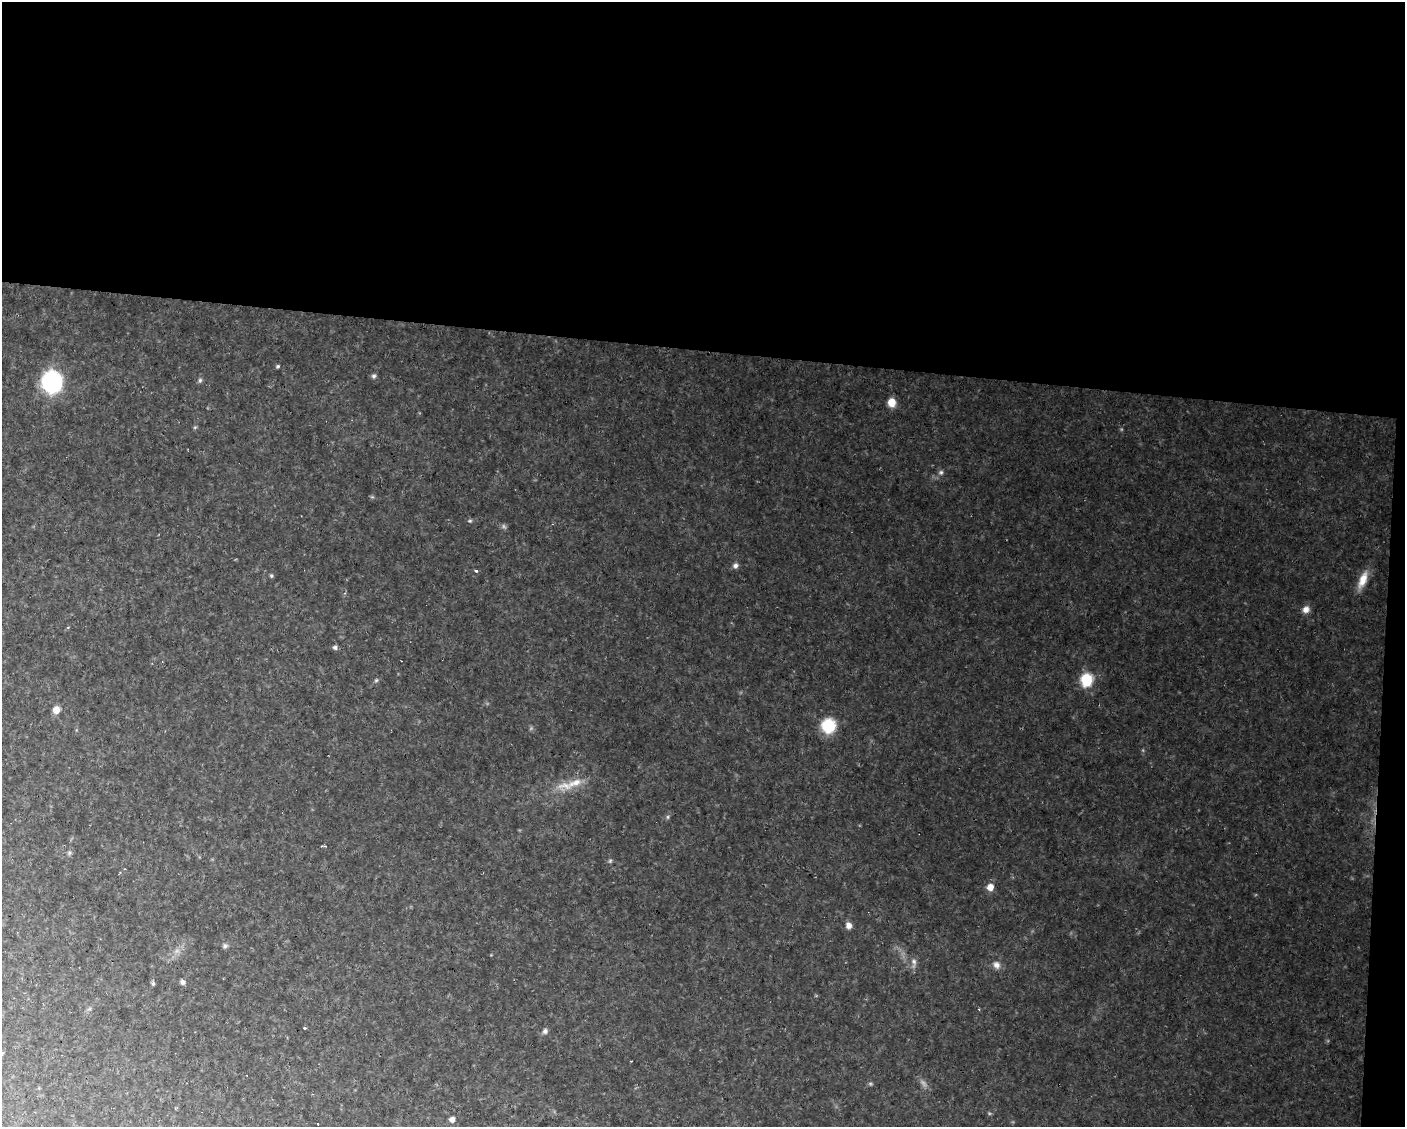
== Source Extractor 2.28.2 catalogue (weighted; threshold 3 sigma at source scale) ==
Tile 3 of 3 x 4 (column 3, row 1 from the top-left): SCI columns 3018-4420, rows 3377-4501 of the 4522 x 4501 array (HDU 1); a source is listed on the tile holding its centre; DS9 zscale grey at full resolution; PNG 1407 x 1129 px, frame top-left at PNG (2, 2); no overlay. Shown black and unused: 32% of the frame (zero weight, under 2 of 3 exposures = <1% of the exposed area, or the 3 px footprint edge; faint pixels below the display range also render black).
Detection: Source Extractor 2.28.2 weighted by HDU 2 'WHT'; one run over the whole footprint, this tile lists its part. Background 0.146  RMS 0.012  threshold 0.0553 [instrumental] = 3 sigma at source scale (4.5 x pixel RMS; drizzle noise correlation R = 1.50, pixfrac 1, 0.05/0.05 arcsec/px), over >= 5 px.
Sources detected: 33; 5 cosmic-ray / hot-pixel residue — not listed; the other 28 listed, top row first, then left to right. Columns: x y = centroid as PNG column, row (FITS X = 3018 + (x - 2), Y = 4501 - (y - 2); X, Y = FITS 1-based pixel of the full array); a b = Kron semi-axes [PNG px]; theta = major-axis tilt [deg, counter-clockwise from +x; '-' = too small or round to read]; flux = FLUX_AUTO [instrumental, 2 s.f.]
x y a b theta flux
278 366 5 4 - 1.5
374 376 6 5 - 2.3
200 380 5 5 - 2.1
52 382 12 11 - 200
892 402 7 7 - 15
941 472 6 5 - 2.3
470 521 6 3 -17 1.4
735 565 7 6 - 3.6
476 571 3 2 - 2.5
271 576 5 4 - 1.6
1363 580 22 9 66 16
1306 609 9 8 - 6.7
335 647 6 5 - 2.9
1086 680 9 7 85 52
56 710 6 6 - 11
828 726 10 10 - 53
575 783 23 9 21 18
990 887 7 7 - 9.6
849 925 7 7 - 5.7
225 946 7 5 45 2.3
914 961 7 5 -70 3.3
996 965 9 8 - 6.2
183 982 6 5 - 3.4
153 983 5 5 - 1.9
979 1009 3 3 - 0.86
305 1028 3 2 - 1.9
545 1031 7 5 62 3.1
452 1119 5 5 - 5.9